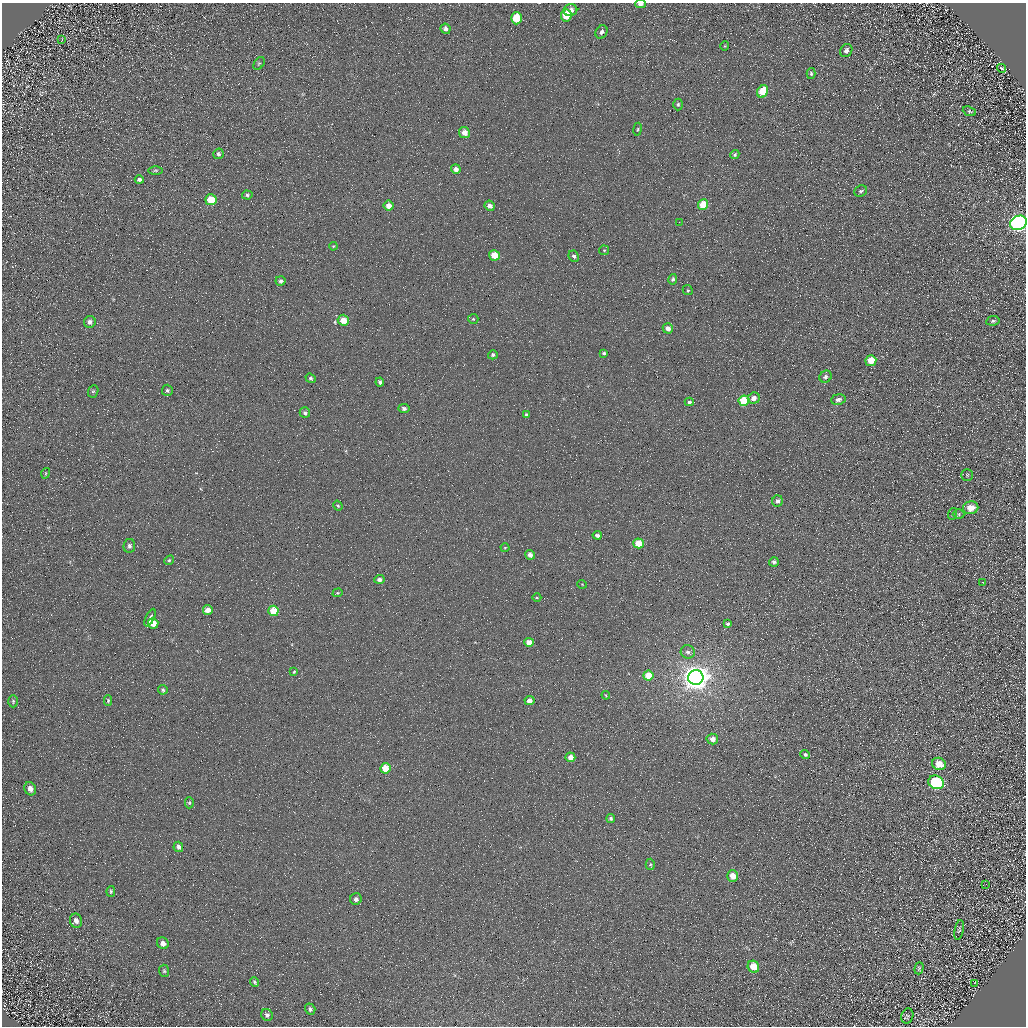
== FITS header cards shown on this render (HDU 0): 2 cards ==
NAXIS1  =                 1024 / Required FITS header
NAXIS2  =                 1024 / Required FITS header

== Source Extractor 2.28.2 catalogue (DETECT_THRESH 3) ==
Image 1024 x 1024 px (HDU 0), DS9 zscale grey, 1 PNG px = 1 image px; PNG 1028 x 1028 px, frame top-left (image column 1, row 1024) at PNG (2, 3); each listed source drawn as its Kron ellipse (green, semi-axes under 4 px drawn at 4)
Background 4.99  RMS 8.8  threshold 26.4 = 3 sigma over >= 5 px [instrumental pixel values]
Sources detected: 117; all 117 listed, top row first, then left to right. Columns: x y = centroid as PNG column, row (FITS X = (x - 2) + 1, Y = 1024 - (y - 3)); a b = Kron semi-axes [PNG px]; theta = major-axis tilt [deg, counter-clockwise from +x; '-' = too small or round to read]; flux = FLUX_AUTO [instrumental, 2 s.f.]
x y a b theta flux
640 4 5 4 - 3100
570 10 7 6 - 3400
566 15 6 5 - 13000
516 18 6 5 - 18000
446 29 5 5 - 1700
601 32 7 5 58 2100
62 40 4 2 - 370
725 46 4 4 - 590
846 51 7 6 - 2100
259 63 7 4 52 920
1001 68 5 3 - 740
811 74 5 4 - 930
763 91 6 5 - 15000
678 104 6 4 89 1100
969 111 7 4 -22 1000
637 129 6 3 81 700
464 132 5 5 - 4900
218 154 5 5 - 1200
735 155 5 4 - 850
456 169 5 4 - 2700
155 170 7 3 0 780
139 180 4 4 - 1200
861 191 6 5 - 1300
247 195 5 4 - 960
211 200 5 5 - 12000
703 205 5 5 - 16000
389 206 5 5 - 3900
490 206 5 4 - 2900
679 222 2 2 - 330
1018 223 9 7 27 350000
333 246 4 3 - 500
604 250 5 5 - 720
494 255 5 5 - 11000
574 256 6 5 - 1800
673 279 5 4 - 1300
281 281 5 4 - 1500
688 290 5 4 - 750
473 319 5 5 - 820
343 320 5 5 - 7100
993 321 7 4 9 1100
90 322 6 5 - 2100
668 328 5 5 - 3300
604 353 4 3 - 920
493 355 5 4 - 1400
871 361 5 5 - 12000
825 377 6 5 - 1700
311 378 5 4 - 960
380 382 4 3 - 1300
167 390 5 5 - 1300
93 391 6 5 - 980
754 398 6 5 - 3700
838 399 7 5 8 2500
744 401 5 5 - 22000
689 402 4 4 - 1200
404 408 5 4 - 1600
305 413 5 5 - 1600
526 415 4 4 - 910
46 473 5 3 - 560
967 475 6 5 - 880
777 501 5 5 - 1900
338 506 5 4 - 920
971 508 8 6 13 8300
952 514 6 3 70 730
959 514 6 5 - 830
597 535 4 3 - 1800
639 543 5 5 - 18000
129 546 7 6 - 1900
505 548 4 4 - 550
530 555 5 4 - 2800
169 560 5 4 - 870
774 562 5 4 - 1700
379 579 5 4 - 2100
982 583 4 2 - 290
582 584 5 3 - 420
338 593 5 4 - 800
537 598 4 3 - 560
208 610 5 5 - 5000
273 611 5 5 - 14000
150 618 9 3 65 16000
153 623 5 5 - 6400
728 624 4 4 - 1200
529 642 5 4 - 5200
688 652 7 6 - 2000
294 672 4 3 - 650
648 675 5 5 - 11000
696 678 8 7 - 840000
163 690 5 4 - 940
606 695 4 3 - 580
108 700 5 4 - 970
529 700 5 4 - 3400
13 701 6 5 - 900
712 739 6 5 - 3600
805 754 5 4 - 1100
570 757 5 5 - 4500
939 764 7 6 - 8700
385 768 5 5 - 12000
936 782 8 6 -24 73000
30 789 7 5 -68 3100
189 803 6 4 89 740
611 818 4 4 - 1200
178 847 5 4 - 1900
650 864 5 4 - 800
733 876 6 5 - 7600
986 884 2 2 - 290
111 891 5 4 - 830
356 899 6 5 - 2100
76 921 7 6 - 2500
959 930 10 4 78 940
163 943 6 5 - 3000
753 967 6 5 - 12000
919 968 6 4 71 900
164 971 6 5 - 1000
255 982 5 3 - 840
974 983 4 2 - 400
310 1009 5 5 - 1300
267 1015 6 5 - 1500
907 1016 8 6 73 1200
At the frame edge (FLAGS 8, measured only in part): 2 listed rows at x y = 640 4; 1018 223